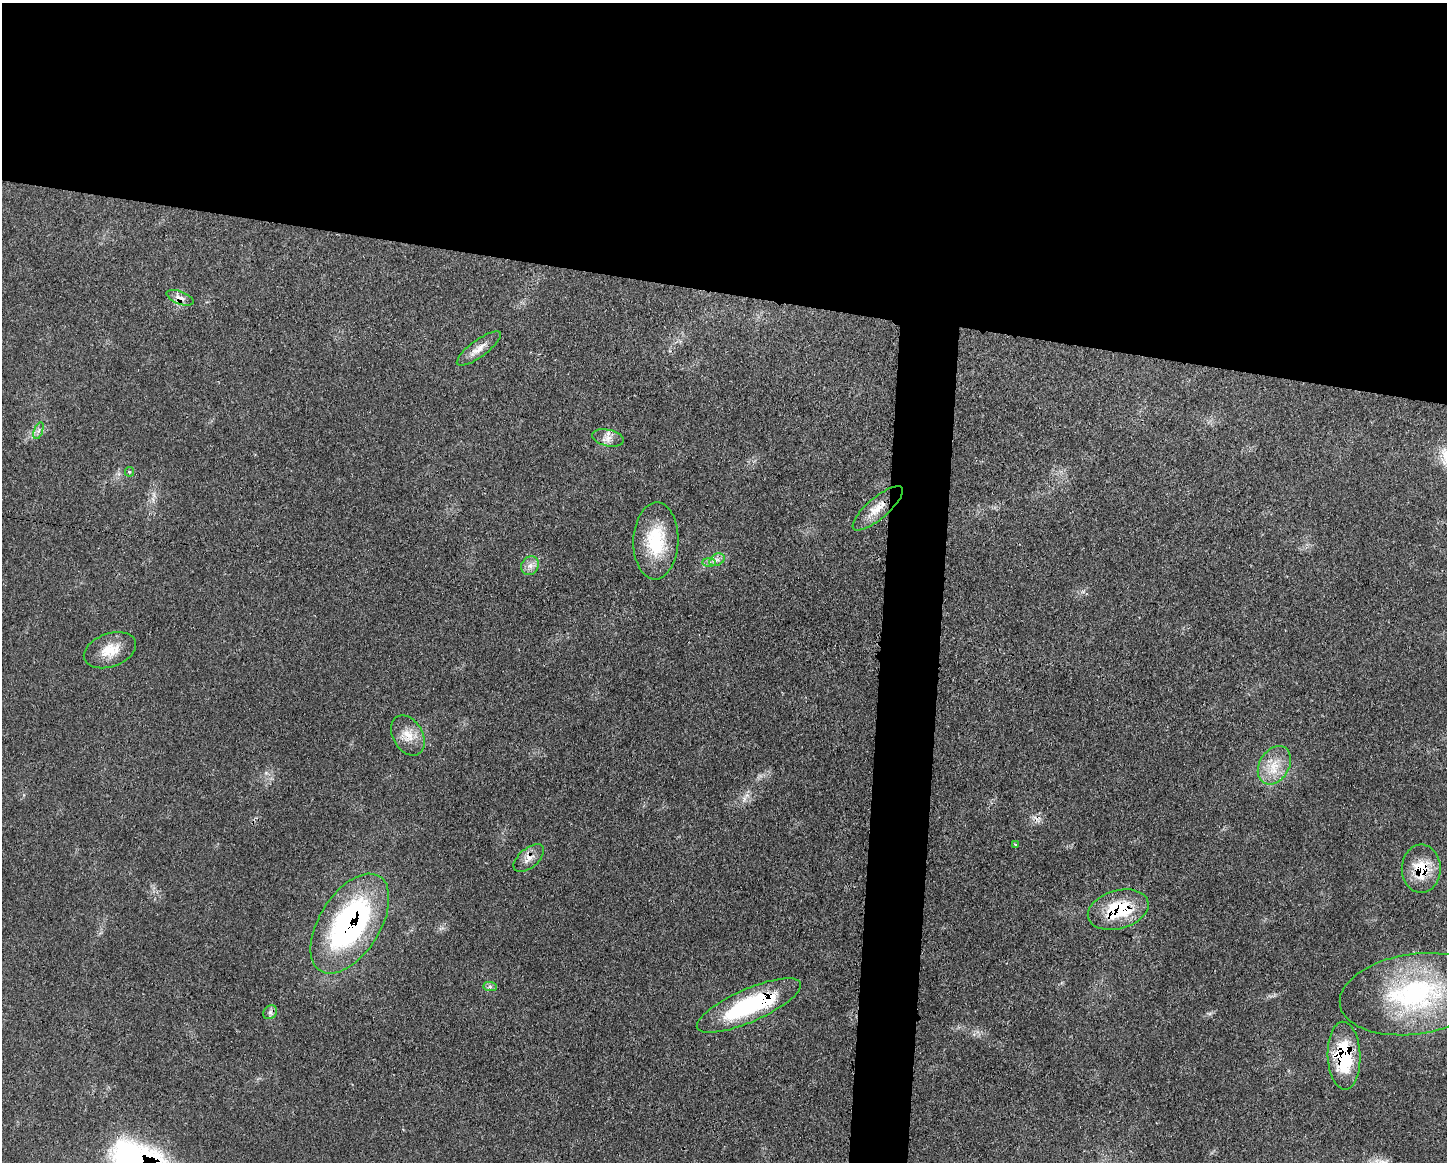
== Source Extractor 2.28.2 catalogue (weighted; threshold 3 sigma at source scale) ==
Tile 2 of 3 x 4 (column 2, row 1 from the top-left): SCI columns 1561-3005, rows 3489-4648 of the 4688 x 4663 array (HDU 1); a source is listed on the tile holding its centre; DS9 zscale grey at full resolution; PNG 1449 x 1164 px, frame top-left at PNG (2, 3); each listed source drawn as its Kron ellipse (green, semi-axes under 4 px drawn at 4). Shown black and unused: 28% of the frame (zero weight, under 3 of 4 exposures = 2% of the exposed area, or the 3 px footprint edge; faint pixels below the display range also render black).
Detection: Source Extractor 2.28.2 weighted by HDU 2 'WHT'; one run over the whole footprint, this tile lists its part. Background 0.0546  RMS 0.0033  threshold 0.0147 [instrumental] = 3 sigma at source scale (4.5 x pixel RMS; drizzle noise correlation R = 1.50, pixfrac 1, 0.05/0.05 arcsec/px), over >= 5 px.
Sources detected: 25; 1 cosmic-ray / hot-pixel residue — neither listed nor drawn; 1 inside a brighter listed object's ellipse — not listed separately; the other 23 listed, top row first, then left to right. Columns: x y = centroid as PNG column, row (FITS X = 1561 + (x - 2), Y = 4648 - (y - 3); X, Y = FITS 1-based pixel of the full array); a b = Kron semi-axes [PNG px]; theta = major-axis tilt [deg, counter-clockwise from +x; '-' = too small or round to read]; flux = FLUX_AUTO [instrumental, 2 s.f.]
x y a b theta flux
180 298 14 6 -21 2.1
479 348 26 8 36 3.5
38 431 9 4 71 0.91
608 438 16 8 -13 2.6
129 472 5 4 - 0.39
878 508 32 10 41 5.3
656 541 38 22 88 17
717 560 8 5 30 1.2
709 562 7 4 -1 0.86
530 566 10 8 55 2
110 650 27 16 20 7.3
408 735 21 15 -60 5.3
1274 765 20 15 58 7.2
1015 844 4 3 - 0.37
529 858 18 9 40 3
1421 869 24 19 89 11
1118 910 31 19 16 19
350 924 56 30 58 81
490 987 7 4 -1 0.78
1415 994 75 40 8 57
749 1006 56 16 24 38
270 1012 7 6 - 1.1
1344 1056 34 16 -88 23
Overlapping masked pixels (flux is a lower limit): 7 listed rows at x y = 180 298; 878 508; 1421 869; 1118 910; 350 924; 749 1006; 1344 1056